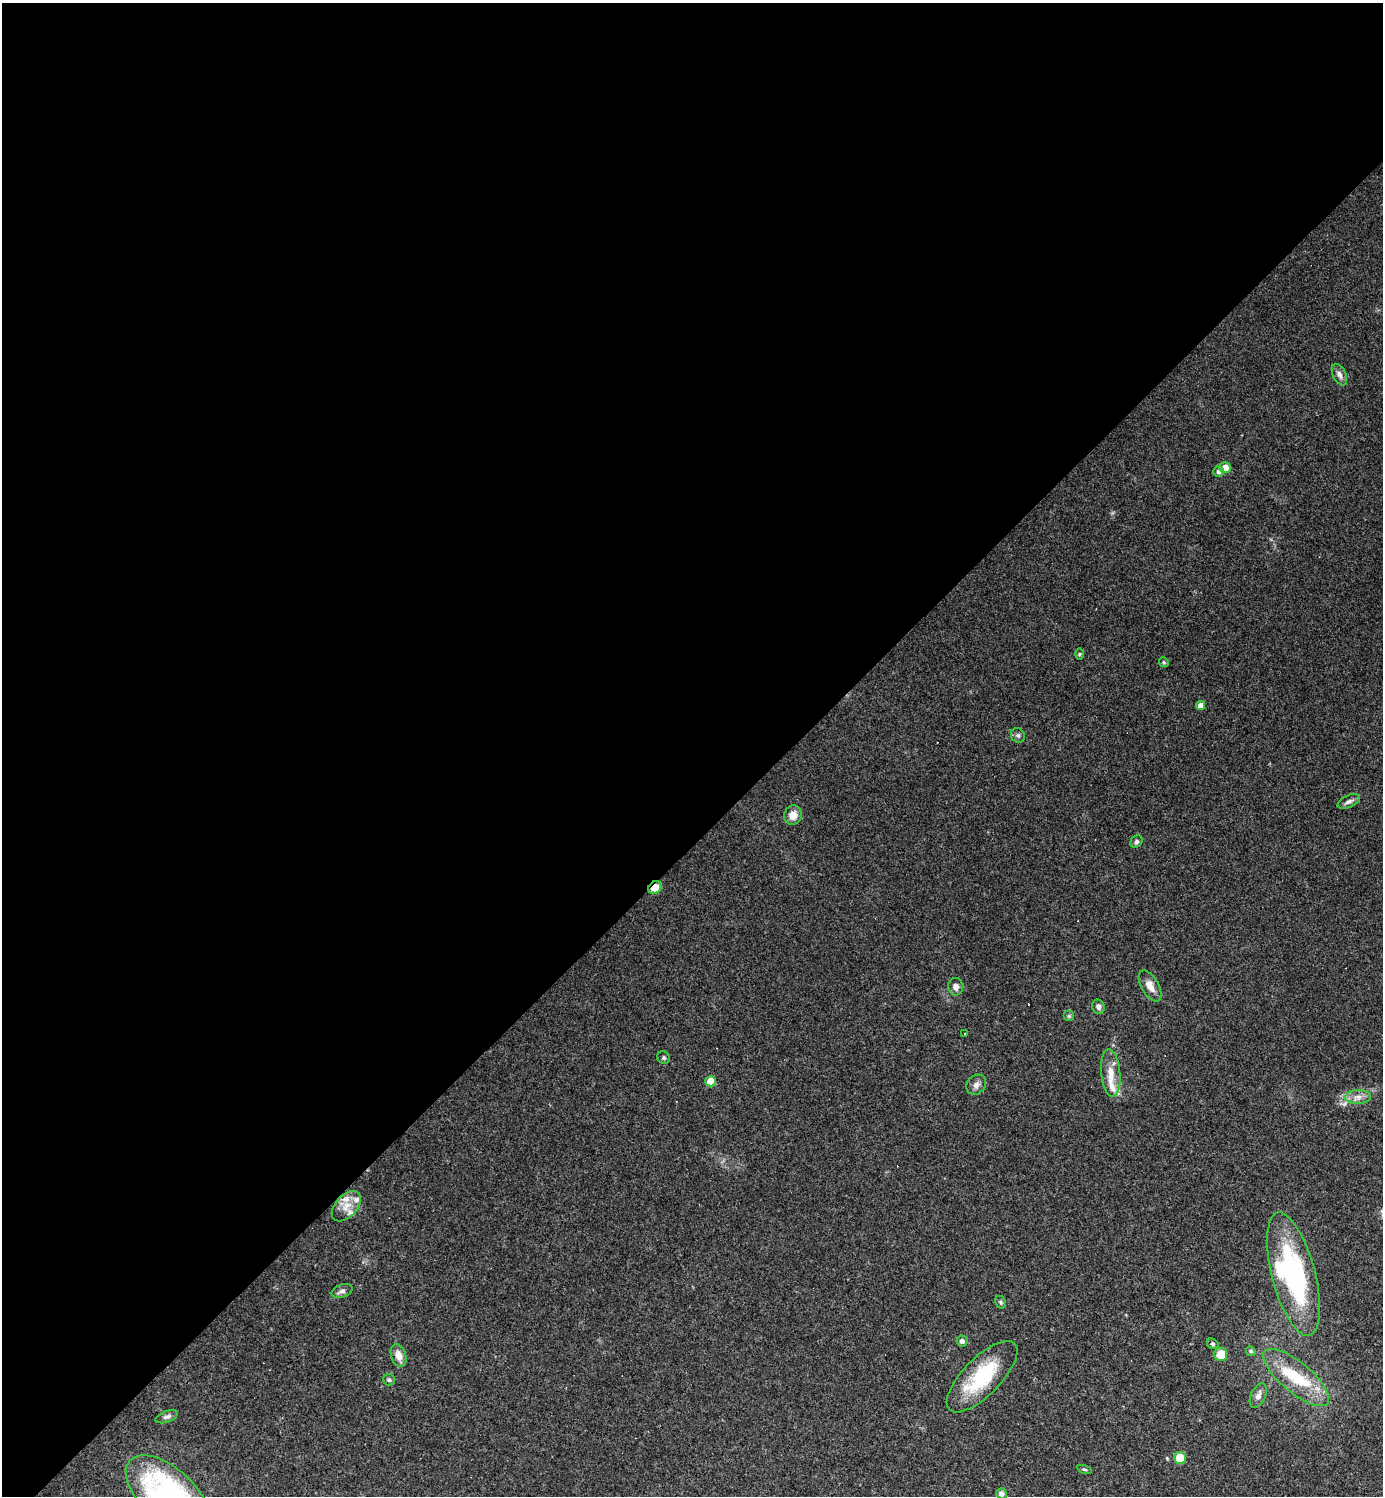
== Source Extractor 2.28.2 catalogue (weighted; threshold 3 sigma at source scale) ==
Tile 2 of 4 x 4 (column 2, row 1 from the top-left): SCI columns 1535-2915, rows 4481-5974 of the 5973 x 5974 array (HDU 1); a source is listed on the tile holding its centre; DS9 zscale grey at full resolution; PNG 1385 x 1498 px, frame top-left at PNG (2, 3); each listed source drawn as its Kron ellipse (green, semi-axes under 4 px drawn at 4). Shown black and unused: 56% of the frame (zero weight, under 2 of 3 exposures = <1% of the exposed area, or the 3 px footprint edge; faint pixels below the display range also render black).
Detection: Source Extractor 2.28.2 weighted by HDU 2 'WHT'; one run over the whole footprint, this tile lists its part. Background 0.151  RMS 0.01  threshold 0.0459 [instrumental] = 3 sigma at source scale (4.5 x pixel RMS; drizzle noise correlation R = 1.50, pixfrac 1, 0.05/0.05 arcsec/px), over >= 5 px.
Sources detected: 50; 2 inside a brighter object's white glare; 6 cosmic-ray / hot-pixel residue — neither listed nor drawn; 3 inside a brighter listed object's ellipse — not listed separately; the other 39 listed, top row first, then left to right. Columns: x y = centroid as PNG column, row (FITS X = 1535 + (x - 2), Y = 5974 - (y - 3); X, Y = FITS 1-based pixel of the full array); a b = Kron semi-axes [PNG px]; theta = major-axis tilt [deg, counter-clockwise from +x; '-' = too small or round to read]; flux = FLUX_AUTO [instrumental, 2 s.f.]
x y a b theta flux
1339 375 11 6 -64 4.3
1225 468 6 5 - 13
1218 471 5 5 - 3.2
1079 654 6 4 89 1.2
1164 662 5 4 - 1.3
1201 706 4 4 - 7.6
1018 735 8 6 -51 2.5
1349 801 12 6 24 3.8
793 815 10 9 - 9.4
1136 841 7 5 47 2.3
655 888 7 6 - 12
1150 986 17 8 -60 9.4
956 987 8 7 - 4.5
1098 1007 7 6 - 3.3
1069 1016 5 5 - 1.6
965 1034 3 3 - 6.8
664 1058 7 6 - 2.1
1111 1073 24 9 -84 15
711 1081 5 5 - 21
976 1085 11 8 47 5
1358 1097 13 7 1 6.6
346 1206 18 10 47 13
1293 1274 63 21 -75 160
342 1291 11 6 20 3.9
1001 1302 7 5 -61 1.7
962 1341 6 5 - 3.2
1213 1344 6 5 - 1.7
1251 1351 5 4 - 1.5
1221 1354 6 6 - 18
398 1355 12 7 -73 9.3
982 1377 46 19 45 65
1296 1377 41 15 -40 49
389 1380 6 5 - 2
1258 1396 13 7 65 5.6
167 1417 11 5 20 3.3
1180 1458 6 6 - 20
1084 1469 7 3 -19 1.2
1001 1494 5 5 - 3.9
168 1495 51 26 -42 210
Overlapping masked pixels (flux is a lower limit): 1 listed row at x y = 655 888
Isophote crosses this tile's border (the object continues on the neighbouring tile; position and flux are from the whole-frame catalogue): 1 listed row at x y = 168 1495